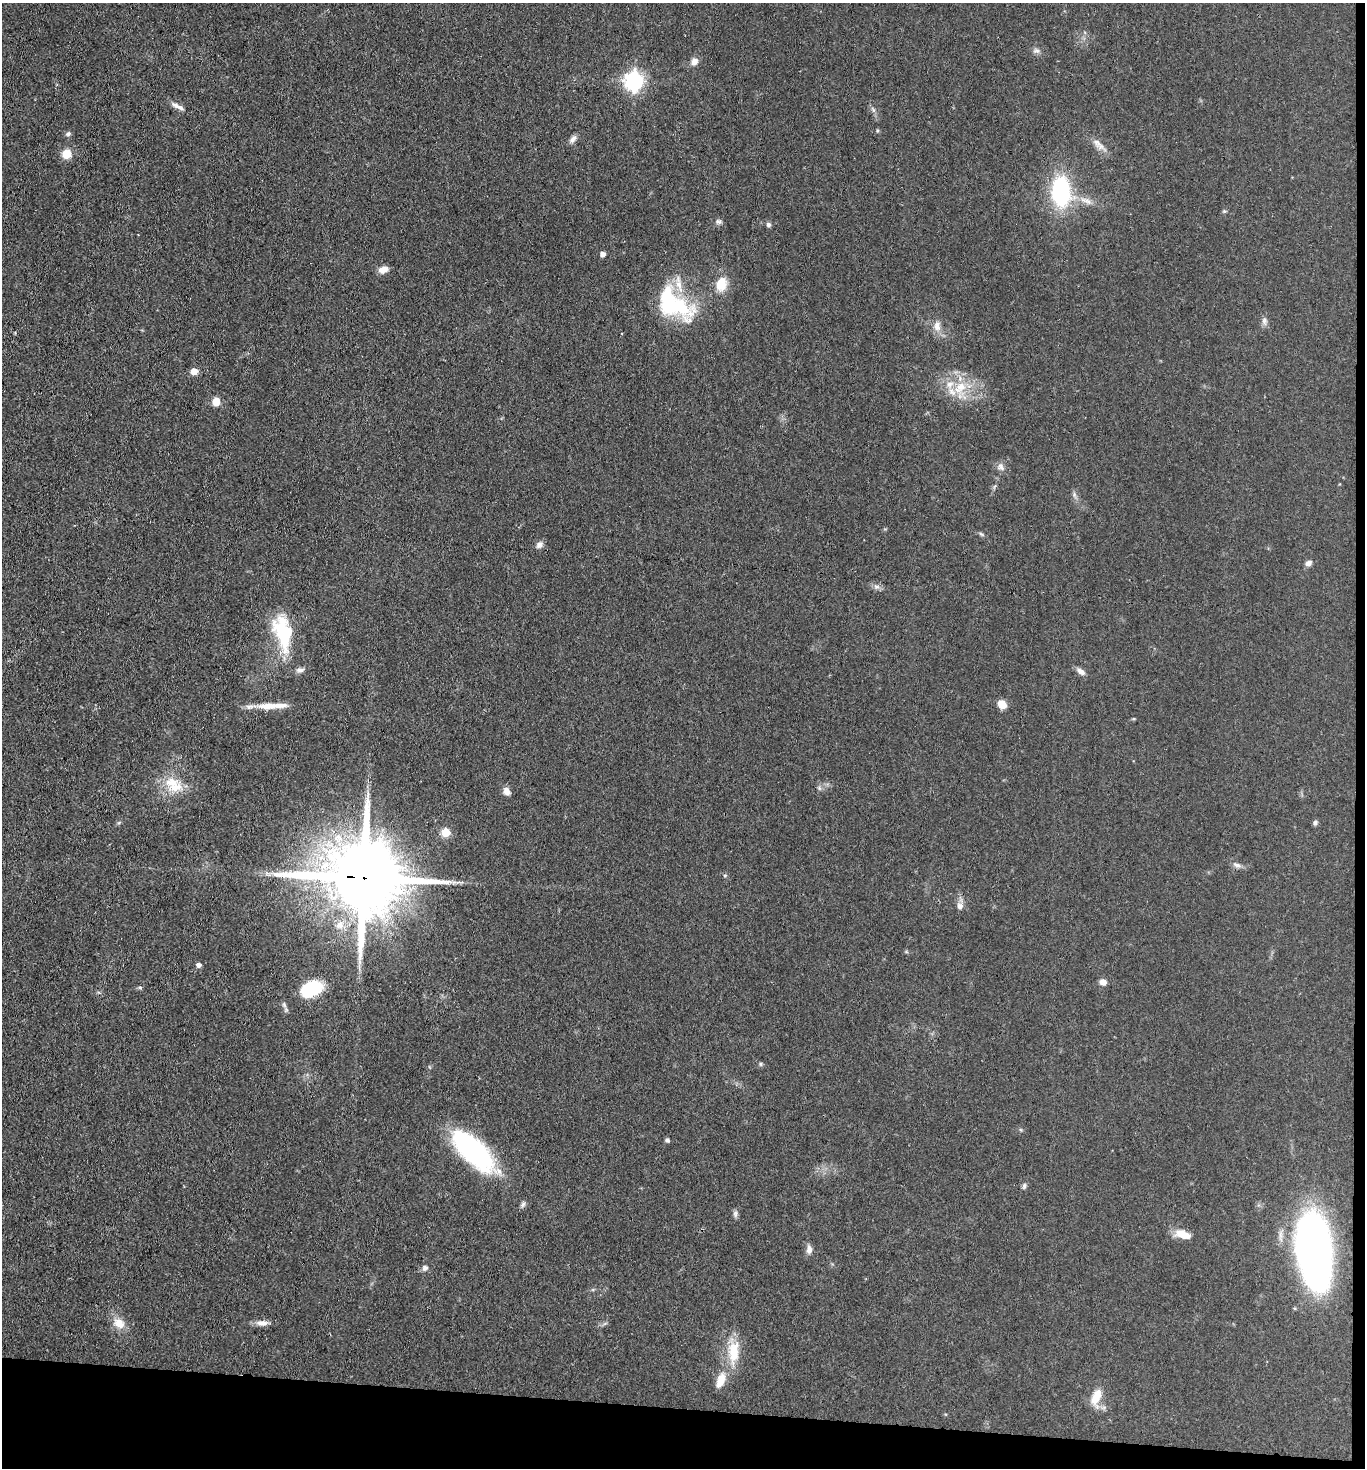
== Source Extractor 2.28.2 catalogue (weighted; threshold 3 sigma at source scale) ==
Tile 9 of 3 x 3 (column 3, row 3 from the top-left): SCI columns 2886-4248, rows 6-1471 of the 4486 x 4408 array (HDU 1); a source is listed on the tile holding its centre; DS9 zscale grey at full resolution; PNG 1367 x 1470 px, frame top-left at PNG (2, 3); no overlay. Shown black and unused: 5% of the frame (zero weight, under 3 of 4 exposures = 5% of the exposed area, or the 3 px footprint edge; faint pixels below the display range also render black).
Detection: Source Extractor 2.28.2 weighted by HDU 2 'WHT'; one run over the whole footprint, this tile lists its part. Background 0.0693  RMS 0.0072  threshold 0.0323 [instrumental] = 3 sigma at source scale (4.5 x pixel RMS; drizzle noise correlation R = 1.50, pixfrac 1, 0.05/0.05 arcsec/px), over >= 5 px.
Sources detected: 68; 2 inside a brighter object's white glare — not listed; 5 inside a brighter listed object's ellipse — not listed separately; the other 61 listed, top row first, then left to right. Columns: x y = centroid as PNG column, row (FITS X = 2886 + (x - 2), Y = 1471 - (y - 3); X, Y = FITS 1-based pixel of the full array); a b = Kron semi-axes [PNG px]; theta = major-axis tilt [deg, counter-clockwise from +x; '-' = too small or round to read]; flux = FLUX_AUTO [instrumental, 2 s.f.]
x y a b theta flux
1036 51 11 4 4 1.8
694 61 10 8 50 4.1
634 81 7 7 - 310
175 105 14 6 -24 3.8
873 110 10 4 -57 1.8
68 134 7 6 - 1.7
573 139 10 7 45 3
1098 144 22 7 -42 5.9
67 154 8 8 - 11
1061 192 30 18 -88 68
1086 200 20 6 -18 5.9
1224 211 5 5 - 0.92
718 221 7 7 - 1.9
768 224 6 6 - 1.6
602 254 4 4 - 4.2
383 270 11 7 20 5.1
721 284 19 14 73 13
671 306 56 24 -16 54
1264 321 10 7 -84 2.5
937 326 13 9 -82 5.5
194 371 9 8 - 3.9
960 387 21 13 43 16
216 402 9 8 - 6.2
1001 467 10 7 -78 2.9
981 534 7 4 -37 1.1
539 544 9 7 29 2.9
1308 563 9 7 29 2.6
876 587 9 6 5 2.4
283 632 48 24 -77 42
1081 672 11 7 -36 3.3
1002 704 8 6 -38 9.4
268 706 29 9 1 12
172 782 21 14 3 14
819 788 7 4 -71 1.2
507 791 9 7 -63 4.1
1315 822 7 6 - 1.6
445 832 5 5 - 25
1237 865 12 6 -21 2.7
364 878 24 20 -7 9400
960 906 9 9 - 3.4
340 925 13 12 - 8.1
360 962 7 4 -71 1.7
198 965 5 4 - 2.9
1103 982 7 6 - 4.6
140 987 6 4 -1 0.98
312 989 24 15 24 30
760 1064 6 4 -89 1
667 1140 5 5 - 1.5
472 1150 54 21 -45 100
1024 1186 8 5 80 1.6
523 1204 9 5 55 1.9
735 1214 9 6 88 1.9
1183 1235 21 9 -21 9.2
1314 1245 45 24 -79 500
809 1250 10 7 85 3.8
425 1268 8 7 - 2.3
119 1323 17 12 -33 8.6
262 1323 16 8 1 4.8
734 1352 33 15 89 20
721 1380 16 9 70 10
1096 1397 22 10 65 11
Overlapping masked pixels (flux is a lower limit): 1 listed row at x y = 364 878